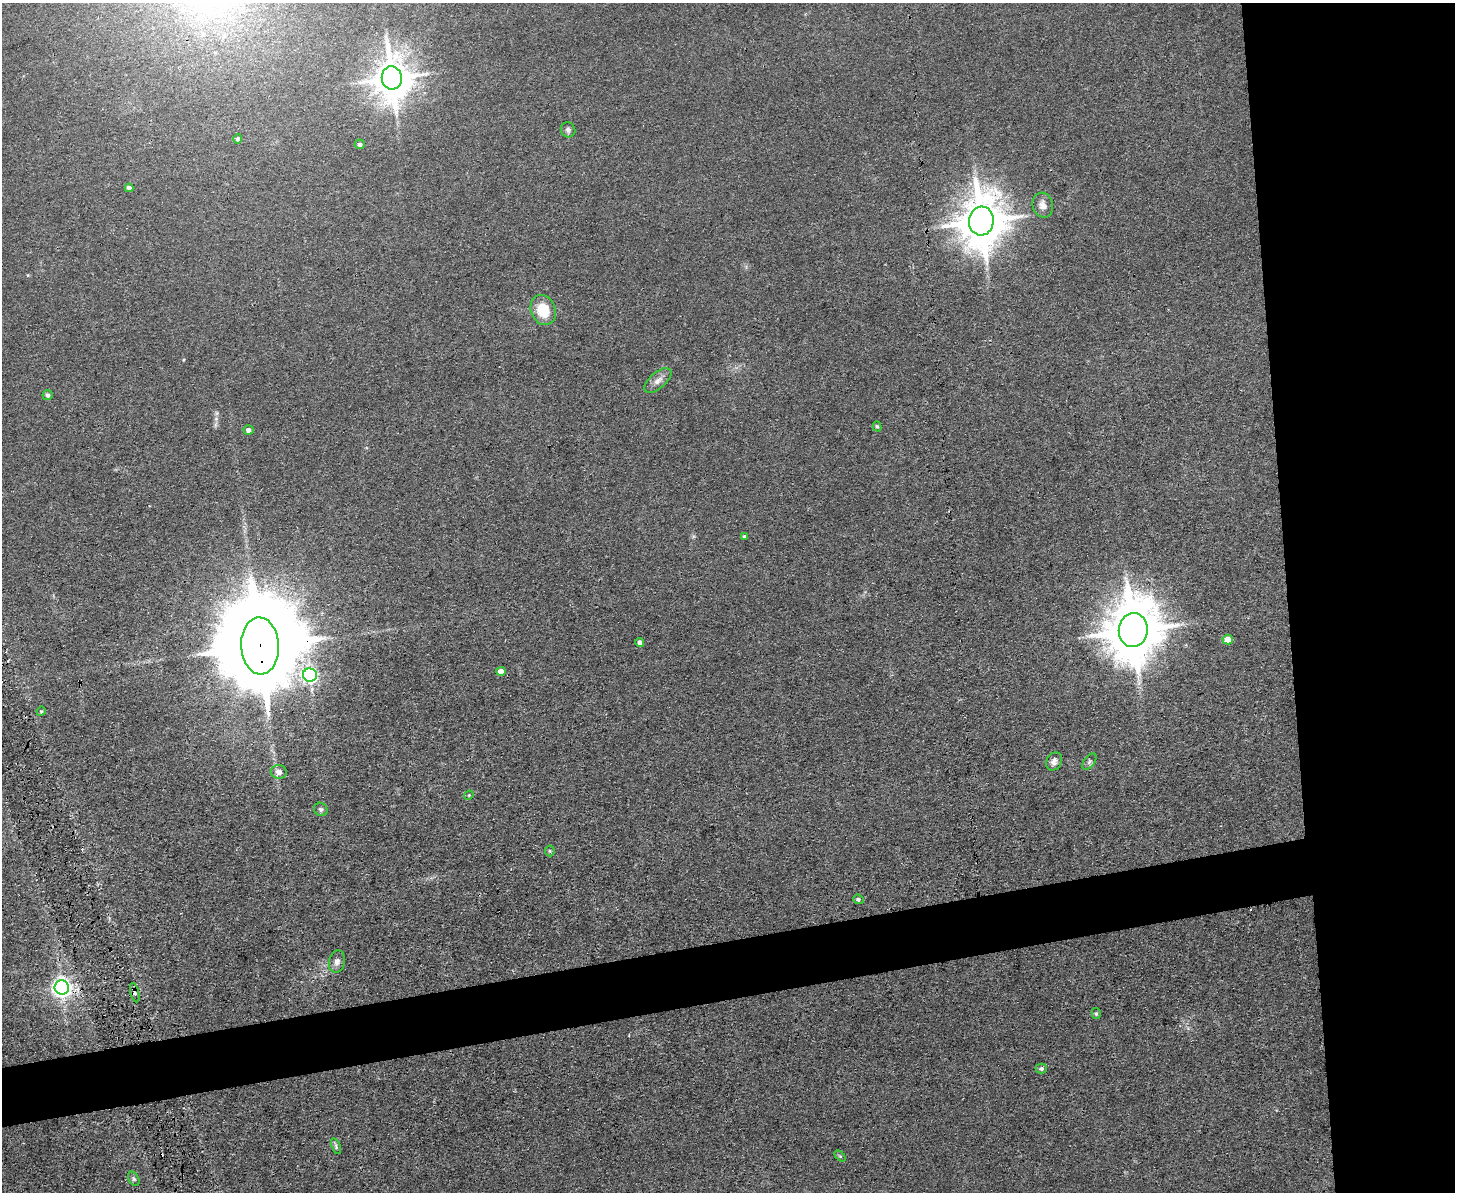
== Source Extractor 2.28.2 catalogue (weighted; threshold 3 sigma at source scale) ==
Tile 6 of 3 x 4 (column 3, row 2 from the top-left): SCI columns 3037-4489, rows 2379-3568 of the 4732 x 4757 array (HDU 1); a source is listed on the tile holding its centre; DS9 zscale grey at full resolution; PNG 1457 x 1194 px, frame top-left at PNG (2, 3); each listed source drawn as its Kron ellipse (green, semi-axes under 4 px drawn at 4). Shown black and unused: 16% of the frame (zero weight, under 3 of 4 exposures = <1% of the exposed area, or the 3 px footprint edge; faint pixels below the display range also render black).
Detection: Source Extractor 2.28.2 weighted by HDU 2 'WHT'; one run over the whole footprint, this tile lists its part. Background 0.0426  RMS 0.0052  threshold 0.0232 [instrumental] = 3 sigma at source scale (4.5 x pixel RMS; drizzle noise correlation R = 1.50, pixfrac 1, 0.05/0.05 arcsec/px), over >= 5 px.
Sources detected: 35; all 35 listed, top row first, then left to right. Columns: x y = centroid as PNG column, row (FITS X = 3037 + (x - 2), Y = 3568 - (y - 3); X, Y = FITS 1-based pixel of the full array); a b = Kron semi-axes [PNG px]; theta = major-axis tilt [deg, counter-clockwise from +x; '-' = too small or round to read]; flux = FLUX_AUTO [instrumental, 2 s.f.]
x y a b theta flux
392 78 11 10 - 1400
568 130 8 7 - 1.6
238 139 5 4 - 1.2
360 144 5 5 - 1.4
129 188 4 4 - 2.1
1043 205 12 10 -75 3.7
981 221 14 12 84 2200
543 310 15 12 -67 14
658 380 16 8 41 3.5
47 395 5 5 - 1.3
877 426 5 4 - 0.85
249 430 5 4 - 2.3
745 536 4 4 - 1
1133 630 17 14 82 3400
1228 640 5 5 - 8.1
640 642 4 4 - 2.3
260 646 28 19 -87 15000
501 671 4 4 - 5.1
310 675 7 6 - 130
41 711 5 4 - 0.61
1054 761 10 7 59 2.5
1089 761 9 5 53 1.4
279 772 8 7 - 3.2
469 795 5 4 - 0.52
321 809 7 6 - 1.4
550 851 5 5 - 0.68
858 899 5 4 - 0.95
337 962 11 8 77 2.5
62 987 7 7 - 300
135 993 10 4 -77 1.5
1096 1013 5 4 - 0.78
1041 1069 6 5 - 1.6
336 1146 8 4 -69 0.99
840 1156 6 4 -45 0.6
134 1179 8 5 -61 1.1
Overlapping masked pixels (flux is a lower limit): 3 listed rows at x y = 981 221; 260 646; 135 993